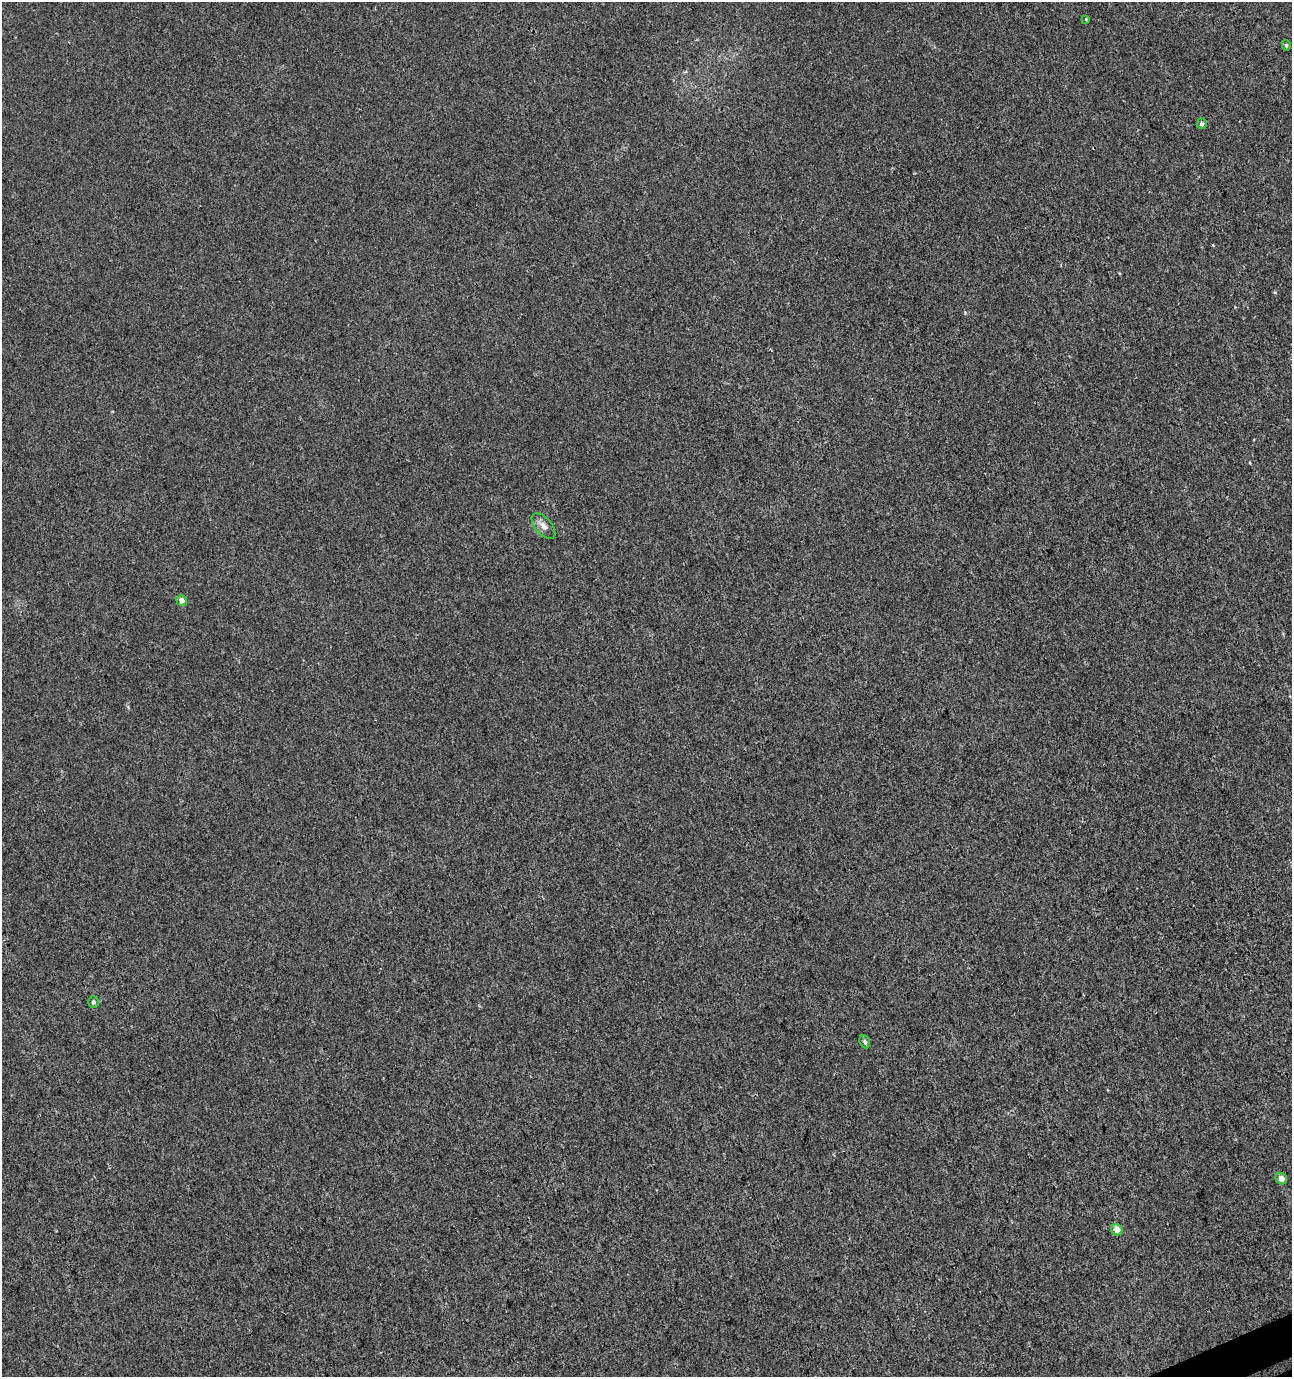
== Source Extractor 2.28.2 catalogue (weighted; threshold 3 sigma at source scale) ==
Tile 6 of 4 x 4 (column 2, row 2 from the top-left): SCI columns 1443-2732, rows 2795-4169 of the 5412 x 5593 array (HDU 1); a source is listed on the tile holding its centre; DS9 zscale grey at full resolution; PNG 1294 x 1379 px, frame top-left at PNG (2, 2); each listed source drawn as its Kron ellipse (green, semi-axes under 4 px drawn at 4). Shown black and unused: <1% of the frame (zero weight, under 3 of 4 exposures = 4% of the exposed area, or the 3 px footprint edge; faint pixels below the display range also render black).
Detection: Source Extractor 2.28.2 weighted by HDU 2 'WHT'; one run over the whole footprint, this tile lists its part. Background 0.00131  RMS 0.0027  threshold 0.0123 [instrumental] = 3 sigma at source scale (4.5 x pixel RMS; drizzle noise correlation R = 1.50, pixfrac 1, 0.0396/0.0396 arcsec/px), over >= 5 px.
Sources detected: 9; all 9 listed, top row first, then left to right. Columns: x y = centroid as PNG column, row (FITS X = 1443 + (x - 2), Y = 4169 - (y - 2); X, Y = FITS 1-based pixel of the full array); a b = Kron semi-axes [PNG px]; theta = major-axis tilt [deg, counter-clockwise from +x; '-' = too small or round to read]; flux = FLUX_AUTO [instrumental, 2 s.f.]
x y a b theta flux
1086 19 4 4 - 0.22
1286 45 5 4 - 0.41
1202 124 5 5 - 0.68
543 526 15 8 -49 1.8
182 600 5 5 - 1.5
93 1002 6 5 - 0.62
865 1042 7 5 -64 0.64
1281 1179 6 5 - 1.7
1117 1230 6 5 - 2.8